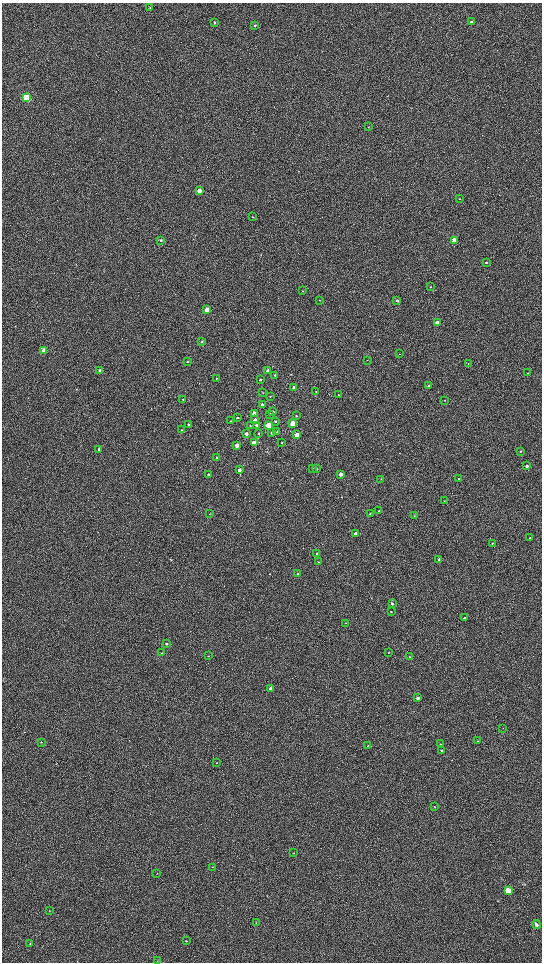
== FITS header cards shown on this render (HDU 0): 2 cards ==
NAXIS1  =                 1080 / length of data axis 1
NAXIS2  =                 1920 / length of data axis 2

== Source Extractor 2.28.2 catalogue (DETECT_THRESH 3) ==
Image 1080 x 1920 px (HDU 0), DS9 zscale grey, zoomed out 1/2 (1 PNG px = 2 x 2 image px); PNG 544 x 964 px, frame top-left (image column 1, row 1919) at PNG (2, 3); each listed source drawn as its Kron ellipse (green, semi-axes under 4 px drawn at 4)
Background 603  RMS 57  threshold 172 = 3 sigma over >= 5 px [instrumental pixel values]
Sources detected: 115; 2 cannot appear on this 1/2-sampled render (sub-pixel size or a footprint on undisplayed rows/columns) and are neither listed nor drawn; the other 113 listed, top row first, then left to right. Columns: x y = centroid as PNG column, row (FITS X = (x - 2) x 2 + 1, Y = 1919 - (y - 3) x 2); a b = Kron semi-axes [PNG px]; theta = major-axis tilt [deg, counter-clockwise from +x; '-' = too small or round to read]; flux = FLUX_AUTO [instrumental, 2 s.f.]
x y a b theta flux
150 7 3 3 - 8300
214 22 3 3 - 10000
471 22 3 3 - 12000
255 25 3 2 - 10000
27 98 4 3 - 980000
368 127 2 2 - 5200
199 191 3 3 - 96000
460 199 3 2 - 5700
252 217 3 3 - 8600
161 240 3 3 - 16000
454 240 3 3 - 220000
486 262 3 2 - 13000
431 287 2 2 - 5300
302 291 2 2 - 3800
320 300 2 2 - 4100
397 301 3 3 - 24000
207 310 3 3 - 230000
437 323 3 3 - 130000
202 341 3 2 - 8800
44 351 3 3 - 230000
399 354 2 2 - 3600
367 360 2 2 - 3600
187 362 3 2 - 7000
468 364 2 2 - 5200
100 370 3 3 - 12000
268 371 3 3 - 73000
527 373 2 2 - 4500
275 375 3 3 - 11000
217 378 2 2 - 5700
260 380 3 2 - 17000
429 386 2 2 - 32000
294 387 2 2 - 38000
316 391 2 2 - 6600
263 392 3 2 - 3900
339 395 2 2 - 8200
270 396 2 2 - 5200
183 399 3 3 - 9300
444 400 3 2 - 3500
262 405 3 3 - 36000
273 412 3 3 - 13000
254 413 3 3 - 210000
270 414 3 2 - 14000
296 416 2 2 - 9700
237 417 3 3 - 11000
255 420 3 3 - 56000
231 421 3 2 - 10000
275 422 3 3 - 12000
189 424 3 2 - 10000
293 424 3 3 - 520000
250 425 2 2 - 4800
257 425 3 3 - 25000
269 425 3 3 - 300000
182 430 3 2 - 7800
277 432 2 2 - 12000
258 433 2 2 - 6400
272 433 3 3 - 17000
246 434 2 2 - 42000
297 435 3 3 - 190000
254 443 3 3 - 150000
282 443 2 2 - 6400
237 445 3 3 - 83000
99 449 3 3 - 17000
520 451 3 2 - 9500
217 457 3 2 - 10000
527 466 2 2 - 43000
313 468 3 3 - 10000
316 469 3 2 - 11000
239 470 3 2 - 50000
208 474 3 2 - 12000
341 474 3 2 - 70000
458 478 2 2 - 4900
381 479 3 2 - 4100
445 501 3 2 - 4100
379 511 3 2 - 9200
370 513 2 2 - 7700
210 514 2 1 - 3100
414 515 3 2 - 4200
355 534 3 2 - 100000
530 538 2 2 - 8300
492 543 3 2 - 7300
317 554 3 2 - 18000
439 560 2 2 - 27000
318 562 2 2 - 5100
297 574 2 2 - 6100
392 603 2 2 - 35000
391 612 3 2 - 6600
465 618 3 3 - 9500
346 623 3 2 - 4300
166 644 2 2 - 15000
388 652 2 2 - 4800
162 653 2 1 - 3000
208 656 3 2 - 3300
410 657 2 2 - 8100
270 688 3 2 - 30000
418 698 2 2 - 50000
503 728 2 2 - 4600
478 741 2 2 - 5100
41 742 3 2 - 8700
440 744 2 1 - 3400
368 745 3 2 - 5100
441 750 3 2 - 10000
217 763 3 2 - 6700
434 807 3 2 - 5200
293 853 2 2 - 4700
212 867 2 2 - 4200
157 873 2 2 - 4200
508 891 4 3 - 420000
49 911 3 2 - 3900
256 923 3 2 - 4900
537 925 4 3 - 23000
186 941 3 2 - 5000
30 943 2 2 - 5700
157 961 3 2 - 3500
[2 sub-pixel or undisplayed-footprint detections neither listed nor drawn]